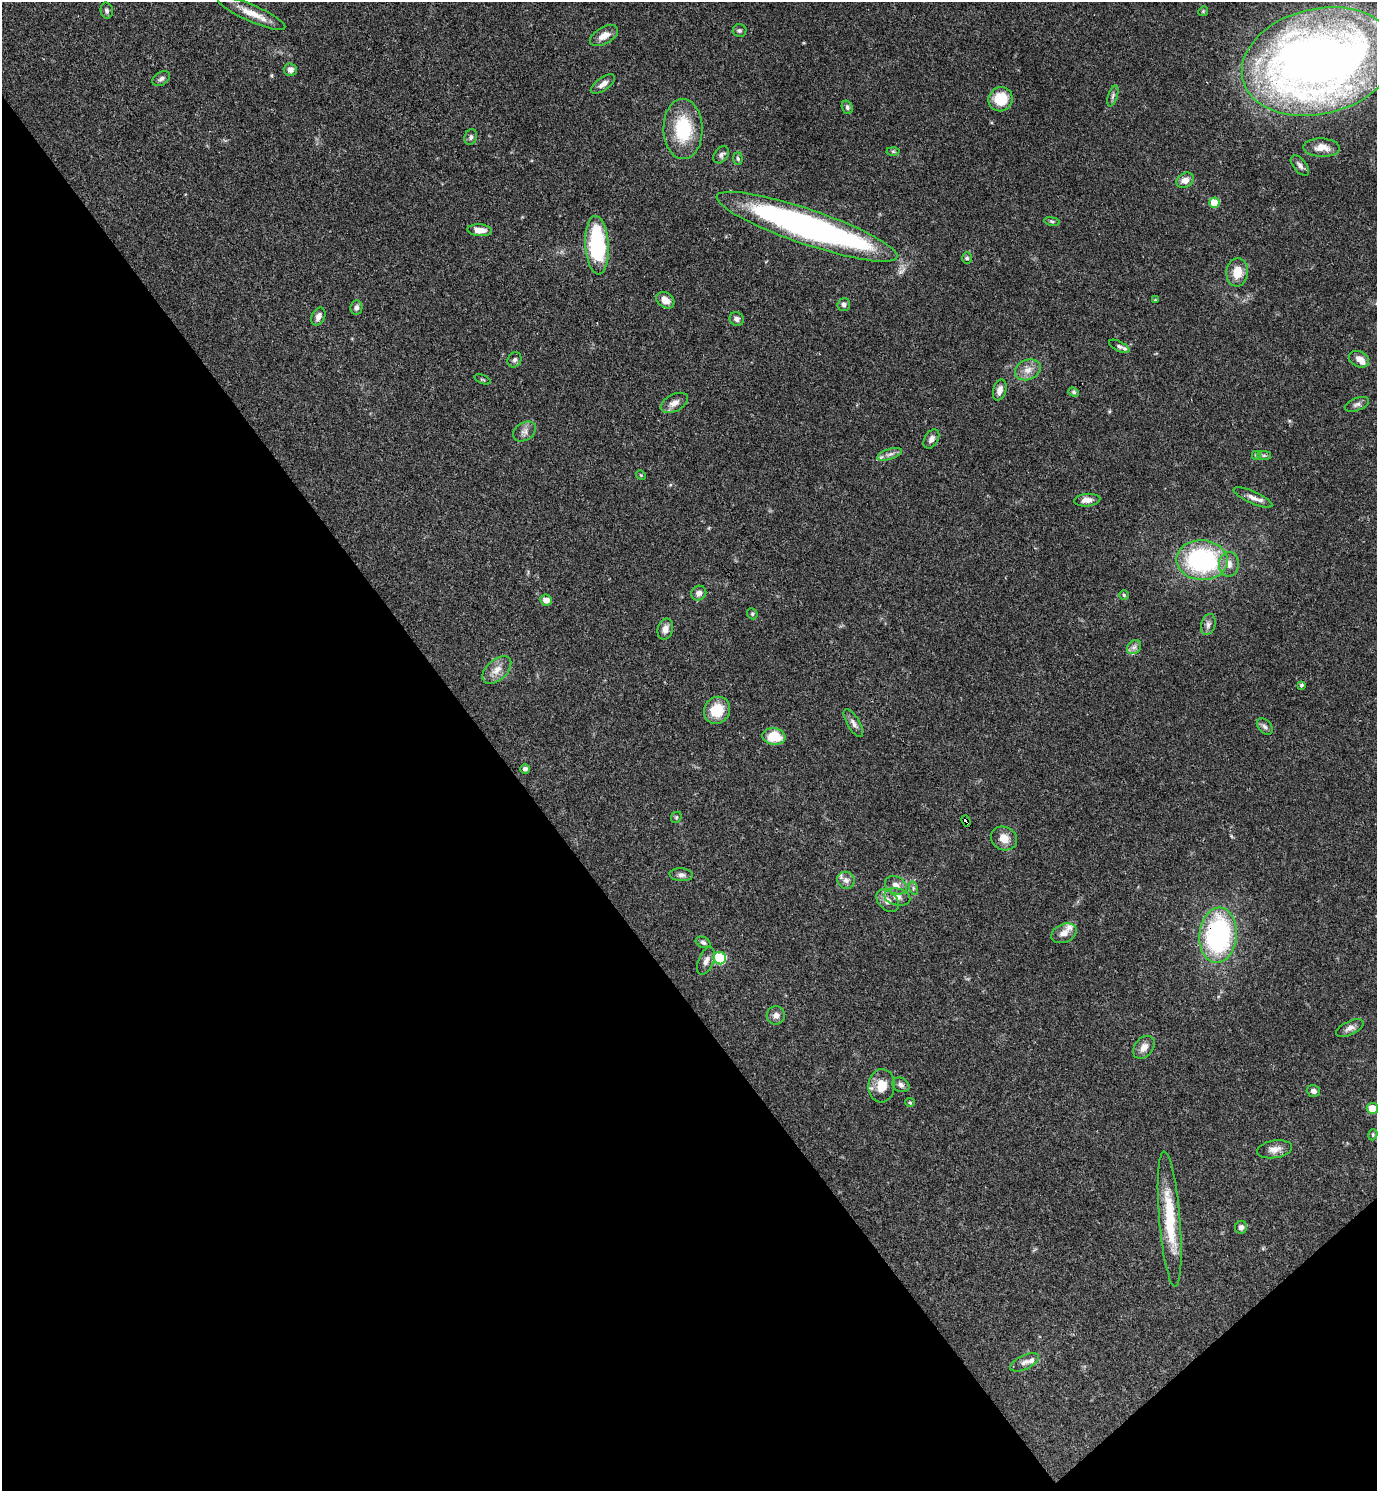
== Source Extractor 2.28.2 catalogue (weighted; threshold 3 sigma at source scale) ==
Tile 14 of 4 x 4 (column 2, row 4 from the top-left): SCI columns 1675-3049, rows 2-1490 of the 5958 x 5961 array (HDU 1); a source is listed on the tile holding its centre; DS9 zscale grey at full resolution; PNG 1379 x 1493 px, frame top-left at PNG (2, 2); each listed source drawn as its Kron ellipse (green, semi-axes under 4 px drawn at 4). Shown black and unused: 38% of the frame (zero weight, under 3 of 4 exposures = <1% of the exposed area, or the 3 px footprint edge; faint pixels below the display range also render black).
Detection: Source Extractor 2.28.2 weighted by HDU 2 'WHT'; one run over the whole footprint, this tile lists its part. Background 0.0392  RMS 0.0026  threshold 0.0116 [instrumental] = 3 sigma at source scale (4.5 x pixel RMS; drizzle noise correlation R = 1.50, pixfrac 1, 0.05/0.05 arcsec/px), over >= 5 px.
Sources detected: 99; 1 inside a brighter object's white glare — neither listed nor drawn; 5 inside a brighter listed object's ellipse — not listed separately; the other 93 listed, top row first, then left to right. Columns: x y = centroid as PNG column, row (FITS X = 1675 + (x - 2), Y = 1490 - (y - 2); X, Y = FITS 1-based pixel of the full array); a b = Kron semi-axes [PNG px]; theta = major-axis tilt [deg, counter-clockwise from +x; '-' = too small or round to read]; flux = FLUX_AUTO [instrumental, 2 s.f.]
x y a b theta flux
107 11 8 6 -76 0.7
1203 11 5 4 - 0.33
252 13 36 8 -24 4.4
739 30 7 6 - 0.55
604 36 15 8 29 2.4
1319 61 78 52 14 290
290 70 6 6 - 1.4
161 79 9 6 32 0.85
603 84 14 6 35 1.6
1113 96 11 4 73 0.71
1001 99 12 12 - 7.3
847 107 7 5 -72 0.59
683 129 30 19 -88 14
471 137 8 6 73 0.73
1322 148 18 9 -2 2.9
893 151 6 4 -1 0.4
721 155 9 6 51 0.83
738 158 6 4 -87 0.4
1300 165 12 6 -50 1.1
1185 180 9 7 29 1.9
1214 203 5 5 - 7.8
1052 221 8 4 -9 0.42
807 227 95 17 -19 100
480 230 12 6 -5 2.4
597 245 29 11 -87 27
967 258 6 5 - 0.46
1237 272 14 11 85 4.3
665 300 10 7 -36 2.3
1155 300 4 4 - 0.23
844 304 6 6 - 0.79
356 308 7 6 - 0.85
318 317 9 6 64 1.4
737 319 7 6 - 0.86
1119 346 11 5 -26 0.73
1359 359 11 7 -27 2.1
515 360 8 6 59 0.79
1028 370 13 10 22 2.3
483 379 8 2 -21 0.28
1000 390 11 6 75 1.6
1074 392 5 4 - 0.4
674 403 15 8 28 1.8
1357 404 13 6 20 0.94
524 431 12 8 34 1.5
931 439 10 7 59 1.2
890 454 13 5 18 1.1
1256 455 5 5 - 0.36
1264 455 7 4 0 0.52
641 475 5 4 - 0.26
1253 498 21 6 -24 1.8
1087 500 13 6 5 1.9
1202 560 26 20 -4 36
1229 564 12 10 86 2
699 593 8 7 - 1.2
1124 595 5 4 - 0.37
546 600 6 5 - 2.1
752 614 6 5 - 0.35
1208 625 11 7 73 1.1
665 629 10 7 77 1.7
1134 647 8 6 43 0.96
497 670 17 10 42 2.7
1301 685 3 3 - 0.76
717 710 14 12 56 6.8
853 723 15 6 -59 1.2
1265 727 9 6 -50 0.8
774 736 11 8 -8 6.8
525 769 5 4 - 0.68
676 817 6 5 - 0.37
966 821 6 4 -70 2.5
1004 838 13 11 -31 2.8
681 875 11 6 -4 1
846 880 9 8 - 1.3
896 885 11 8 -27 1.8
913 888 6 4 -72 0.44
897 897 13 8 -14 1.5
887 901 13 9 -44 2.1
1064 933 13 9 24 2.1
1218 935 27 19 85 44
703 942 8 5 -24 0.64
720 958 6 6 - 16
706 961 14 7 68 1.5
776 1015 9 9 - 1.3
1350 1028 15 7 24 1.4
1144 1047 13 9 51 2.1
901 1085 9 7 -25 1
882 1086 17 13 85 4.4
1313 1091 6 5 - 0.97
910 1102 5 4 - 0.29
1372 1108 5 5 - 4.5
1373 1135 6 4 72 0.34
1275 1149 17 9 9 2
1170 1219 68 10 -85 13
1241 1227 6 6 - 1.2
1024 1362 16 7 25 1.3
Overlapping masked pixels (flux is a lower limit): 2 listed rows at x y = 966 821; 1218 935
Isophote crosses this tile's border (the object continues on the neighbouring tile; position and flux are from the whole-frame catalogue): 1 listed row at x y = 1319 61